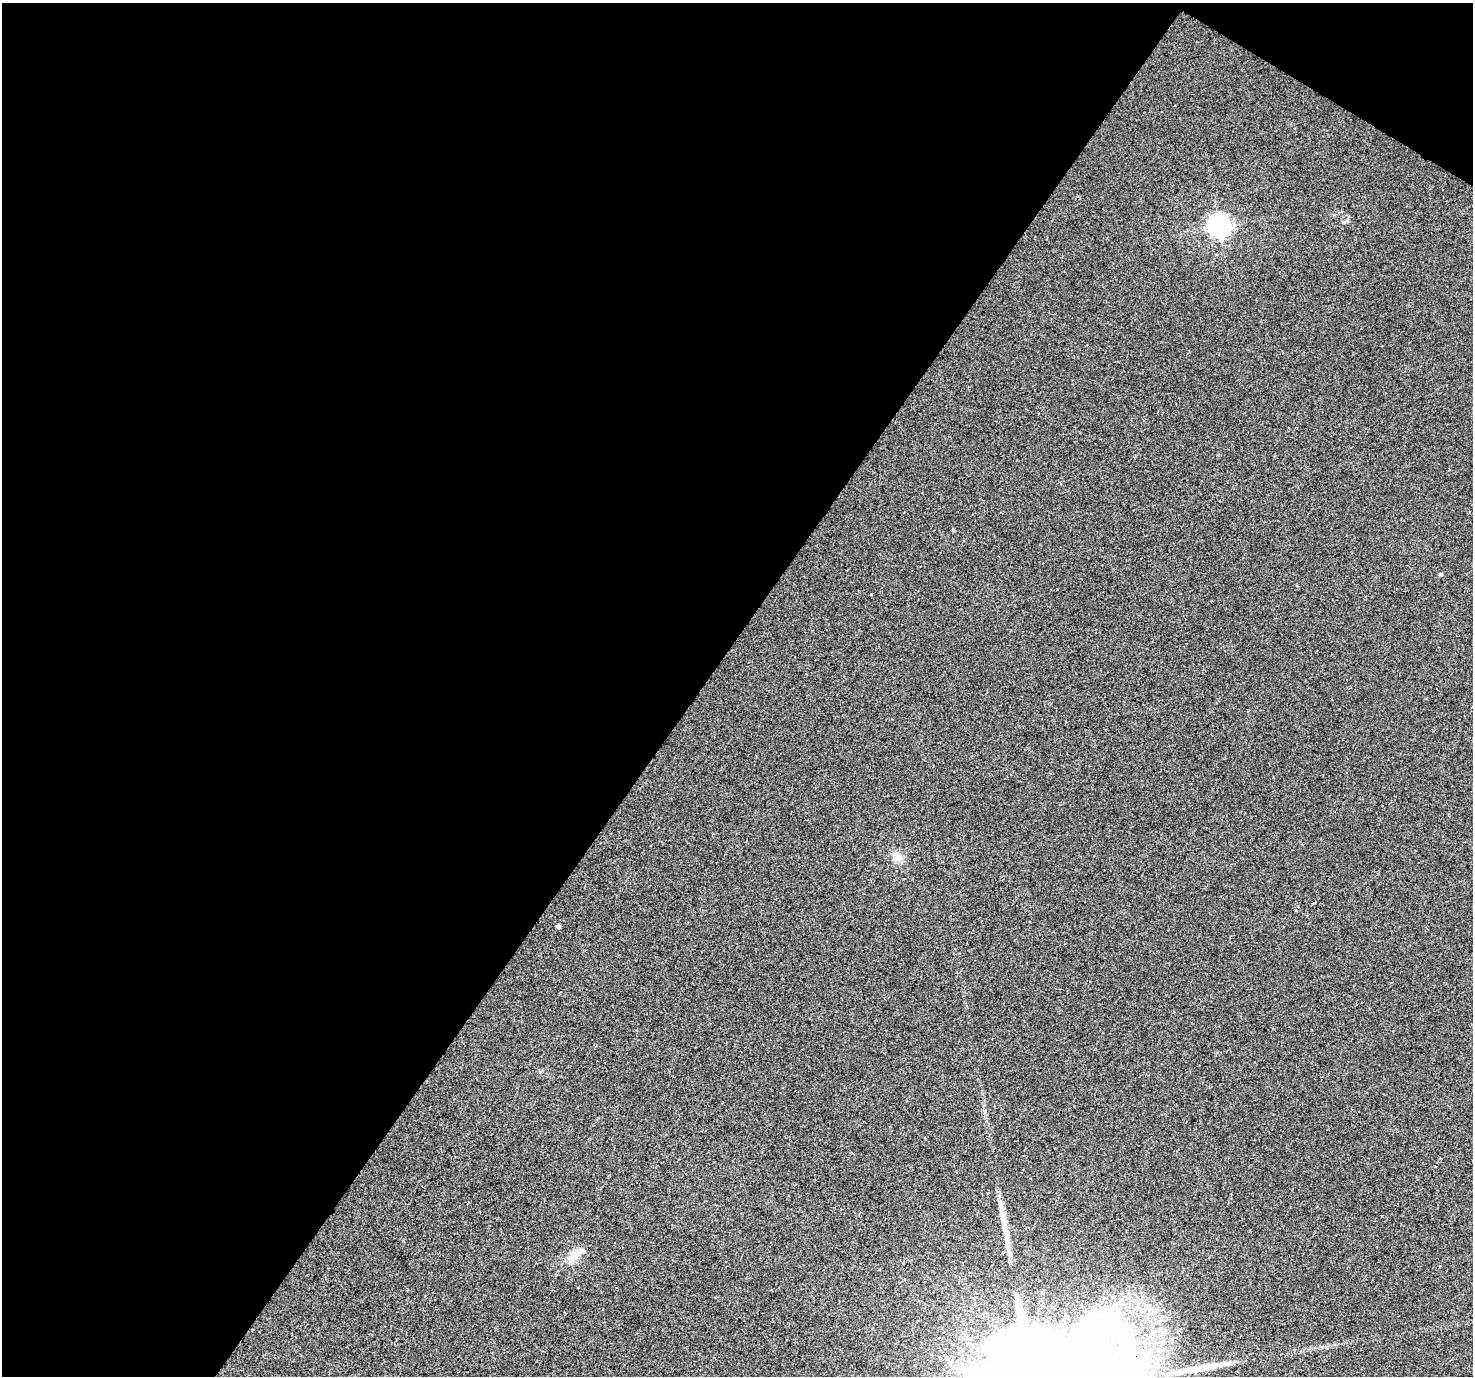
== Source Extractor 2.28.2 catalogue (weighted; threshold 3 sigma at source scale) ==
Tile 1 of 2 x 2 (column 1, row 1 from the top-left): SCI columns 1-1471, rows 1482-2855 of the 2944 x 2972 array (HDU 1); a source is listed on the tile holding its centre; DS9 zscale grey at full resolution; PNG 1475 x 1378 px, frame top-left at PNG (2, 3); no overlay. Shown black and unused: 49% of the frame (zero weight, under 2 of 3 exposures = <1% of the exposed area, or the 3 px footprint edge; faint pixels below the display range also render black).
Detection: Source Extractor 2.28.2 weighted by HDU 2 'WHT'; one run over the whole footprint, this tile lists its part. Background 0.0104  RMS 0.0059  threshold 0.0268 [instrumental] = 3 sigma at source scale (4.5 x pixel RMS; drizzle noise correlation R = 1.50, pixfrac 1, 0.0396/0.0396 arcsec/px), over >= 5 px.
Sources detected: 8; all 8 listed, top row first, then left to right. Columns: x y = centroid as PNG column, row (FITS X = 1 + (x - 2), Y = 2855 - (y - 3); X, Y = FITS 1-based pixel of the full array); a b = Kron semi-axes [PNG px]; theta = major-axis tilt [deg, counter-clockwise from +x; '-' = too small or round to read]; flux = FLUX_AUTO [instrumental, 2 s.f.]
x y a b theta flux
1219 226 8 7 - 370
953 530 4 4 - 0.55
871 594 2 2 - 0.57
897 857 13 12 - 5.6
558 926 5 4 - 1
1004 1224 27 7 -78 8.6
574 1256 22 12 59 7.8
1199 1368 64 9 10 21